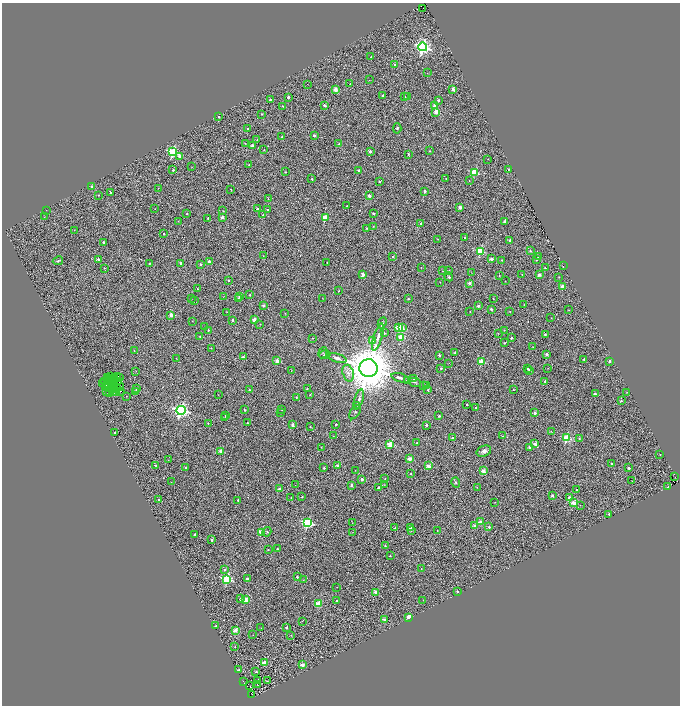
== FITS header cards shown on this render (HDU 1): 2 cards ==
NAXIS1  =                 1356
NAXIS2  =                 1407

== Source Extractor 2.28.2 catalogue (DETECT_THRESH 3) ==
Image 1356 x 1407 px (HDU 1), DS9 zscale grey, zoomed out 1/2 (1 PNG px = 2 x 2 image px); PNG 682 x 708 px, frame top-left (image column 1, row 1406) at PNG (2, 3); each listed source drawn as its Kron ellipse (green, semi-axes under 4 px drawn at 4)
Background 0.19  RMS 0.4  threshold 1.21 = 3 sigma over >= 5 px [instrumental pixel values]
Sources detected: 440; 95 cannot appear on this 1/2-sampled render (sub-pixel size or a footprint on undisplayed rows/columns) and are neither listed nor drawn; the other 345 listed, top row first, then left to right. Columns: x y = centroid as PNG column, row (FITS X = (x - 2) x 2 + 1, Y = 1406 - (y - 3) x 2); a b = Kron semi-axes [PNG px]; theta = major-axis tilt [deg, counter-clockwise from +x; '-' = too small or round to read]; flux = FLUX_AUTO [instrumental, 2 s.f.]
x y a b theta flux
422 9 3 1 - 90
423 47 4 4 - 26000
371 57 2 1 - 55
395 65 2 2 - 440
427 73 2 1 - 24
369 80 2 1 - 17
307 84 2 1 - 24
350 84 2 2 - 65
453 89 2 2 - 780
335 90 3 2 - 1600
382 96 2 2 - 170
288 97 2 2 - 430
405 97 2 1 - 48
407 97 2 2 - 53
270 100 2 2 - 160
438 100 2 2 - 140
324 105 3 2 - 340
282 106 2 2 - 78
434 106 2 2 - 580
436 112 3 2 - 1700
261 114 2 2 - 110
219 117 2 2 - 110
397 128 5 4 - 160
248 129 2 2 - 140
314 136 2 2 - 290
282 137 2 2 - 150
257 140 2 2 - 75
245 143 2 2 - 44
339 144 3 2 - 96
253 146 2 2 - 1100
264 150 2 2 - 40
430 151 2 2 - 81
173 152 4 3 - 8500
370 152 2 2 - 520
408 154 2 2 - 97
179 156 3 2 - 330
488 159 2 2 - 44
249 165 2 1 - 49
191 167 2 1 - 20
508 169 2 2 - 110
173 170 2 2 - 170
358 171 2 2 - 170
285 172 2 2 - 85
475 172 3 3 - 5100
446 178 2 2 - 47
312 179 2 2 - 140
379 181 2 2 - 120
469 181 2 2 - 28
91 186 2 2 - 110
158 188 3 2 - 32
231 189 2 2 - 40
425 191 2 2 - 680
111 193 3 2 - 150
98 195 2 2 - 64
369 196 2 2 - 700
268 199 3 2 - 33
347 206 2 1 - 44
460 207 2 2 - 860
155 209 2 1 - 35
258 209 4 2 - 360
46 210 2 1 - 19
268 210 2 2 - 290
223 211 2 2 - 46
186 214 2 2 - 50
373 214 2 2 - 150
263 215 2 2 - 180
44 217 2 1 - 23
222 217 2 2 - 430
208 218 2 2 - 91
325 218 3 3 - 2700
178 221 2 1 - 39
505 222 3 2 - 510
421 224 2 2 - 140
373 226 2 2 - 54
367 228 2 2 - 73
74 230 3 2 - 35
164 234 2 2 - 130
465 238 2 2 - 150
437 239 2 1 - 37
510 240 2 2 - 270
103 242 3 2 - 140
480 251 3 3 - 4000
530 251 2 2 - 120
263 256 2 1 - 39
538 256 2 2 - 96
393 257 2 2 - 92
98 259 2 2 - 380
492 259 2 2 - 680
502 260 2 1 - 44
536 260 2 2 - 350
58 261 5 3 - 140
209 262 2 2 - 820
327 262 3 1 - 54
149 263 2 2 - 90
181 263 2 2 - 660
200 264 2 2 - 250
563 266 2 1 - 160
421 267 2 1 - 24
545 267 2 2 - 100
104 268 2 2 - 73
442 271 2 2 - 44
449 271 2 2 - 79
471 272 2 2 - 26
522 274 2 1 - 61
363 275 2 2 - 840
499 275 3 2 - 40
539 275 3 2 - 420
449 277 4 2 - 190
559 277 2 2 - 69
228 280 2 2 - 100
505 281 2 2 - 53
440 282 2 2 - 62
470 283 2 2 - 680
562 286 2 2 - 970
197 289 2 2 - 47
338 291 2 2 - 48
250 295 2 2 - 89
224 296 2 1 - 18
239 296 3 2 - 120
238 298 2 2 - 41
322 298 2 1 - 25
191 299 2 2 - 49
408 299 2 2 - 98
493 299 2 1 - 47
194 301 2 1 - 38
524 305 2 2 - 34
263 306 2 2 - 370
478 306 2 2 - 270
491 309 2 2 - 220
568 310 2 1 - 31
470 311 2 1 - 42
510 311 2 2 - 65
227 312 2 2 - 37
285 313 2 2 - 46
171 315 2 2 - 1100
551 318 2 1 - 19
232 320 2 2 - 240
254 320 2 2 - 1200
192 321 2 1 - 34
382 323 6 3 65 110
260 324 2 2 - 37
205 326 2 1 - 16
399 328 3 3 - 3800
402 328 4 3 - 570
208 330 2 2 - 140
504 330 2 2 - 42
384 333 2 2 - 160
498 334 3 1 - 27
545 334 2 2 - 140
200 336 2 2 - 79
378 337 14 4 73 420
401 337 3 3 - 3400
313 338 2 2 - 46
511 338 2 2 - 220
373 341 3 2 - 1300
504 343 2 2 - 87
533 347 2 1 - 34
211 348 2 1 - 44
134 351 2 1 - 47
455 352 2 2 - 84
323 353 5 3 - 78
547 354 2 2 - 690
325 355 6 3 11 110
439 355 2 2 - 220
243 357 2 2 - 310
176 358 2 1 - 17
337 358 10 3 -18 320
584 359 2 2 - 130
277 361 3 2 - 1600
609 361 2 2 - 330
481 362 3 3 - 2700
449 363 3 2 - 27
368 368 9 9 - 500000
441 368 2 2 - 140
528 368 2 2 - 140
548 368 2 1 - 43
529 370 2 2 - 160
136 371 2 1 - 57
291 371 3 3 - 78
348 373 8 5 -74 410
111 376 2 1 - 28
107 377 2 1 - 32
117 377 3 2 - 14
120 377 3 2 - 44
110 378 2 1 - 26
114 378 3 1 - 43
400 378 9 2 -17 260
414 378 2 2 - 83
108 380 2 1 - 35
112 380 2 2 - 150
407 380 2 2 - 190
105 381 2 1 - 13
118 381 2 1 - 26
545 381 2 2 - 180
415 382 6 3 -11 100
103 384 3 1 - 85
109 384 2 1 - 30
114 384 3 1 - 37
423 385 3 3 - 40
113 386 3 1 - 90
119 386 5 2 - 62
426 386 3 2 - 32
105 387 4 1 - 13
112 387 2 1 - 43
117 388 4 1 - 22
137 389 2 2 - 340
307 389 2 2 - 72
249 390 2 2 - 150
428 390 2 2 - 110
513 390 2 2 - 59
107 391 2 1 - 52
121 391 3 1 - 27
135 391 3 3 - 150
110 392 3 1 - 2.2
112 392 3 1 - 7.5
116 392 2 1 - 5.1
627 392 2 2 - 60
310 394 3 2 - 41
595 394 3 2 - 220
218 395 2 1 - 21
126 396 2 2 - 27
296 397 2 2 - 92
359 399 10 3 73 300
621 401 2 2 - 110
467 404 2 2 - 150
357 405 2 2 - 51
476 408 2 2 - 190
181 410 4 4 - 25000
244 410 2 2 - 110
282 410 2 2 - 52
355 412 8 4 56 140
281 413 2 2 - 34
535 413 2 2 - 460
226 416 2 2 - 130
439 416 2 2 - 200
225 418 2 2 - 34
208 423 2 2 - 61
247 423 2 2 - 71
335 424 2 2 - 110
292 425 2 2 - 540
426 425 2 2 - 250
310 427 2 2 - 63
551 431 2 2 - 40
115 433 2 2 - 170
333 436 2 2 - 35
502 436 2 2 - 48
452 438 2 2 - 250
566 438 3 3 - 6000
579 438 3 2 - 100
417 443 2 2 - 100
390 444 3 3 - 3300
535 444 2 2 - 570
321 447 2 2 - 31
529 447 2 2 - 310
221 451 3 2 - 1700
484 451 7 5 24 420
660 455 2 2 - 50
410 459 2 2 - 1000
168 460 2 1 - 23
612 464 2 2 - 110
155 465 2 2 - 110
337 465 2 2 - 150
428 466 2 2 - 1400
185 468 2 2 - 120
324 468 2 2 - 140
629 468 2 2 - 370
355 470 2 1 - 21
483 471 3 2 - 1400
411 473 2 2 - 79
675 477 3 1 - 270
385 478 2 2 - 37
362 479 2 2 - 750
632 481 2 1 - 36
171 482 2 1 - 40
456 482 5 3 - 97
295 485 2 1 - 75
352 485 2 2 - 210
384 485 2 2 - 35
379 487 2 2 - 170
477 487 2 1 - 20
667 487 2 2 - 170
279 489 2 2 - 440
577 490 2 2 - 86
552 496 3 2 - 170
302 497 2 2 - 110
569 497 2 2 - 290
291 498 2 2 - 56
159 500 3 2 - 100
238 500 2 2 - 87
495 502 2 2 - 39
574 503 3 3 - 2100
580 505 3 2 - 40
609 514 2 2 - 140
481 522 2 2 - 1400
308 523 4 4 - 9400
352 523 2 2 - 25
475 526 2 2 - 470
410 527 2 2 - 420
489 527 2 2 - 170
395 528 2 2 - 110
437 530 2 1 - 40
411 531 3 2 - 51
261 532 3 2 - 2000
267 532 5 3 - 110
352 532 2 1 - 26
195 534 2 2 - 110
212 540 2 2 - 300
385 545 2 2 - 100
277 549 2 2 - 74
268 550 2 2 - 75
390 556 2 2 - 98
421 568 2 1 - 43
224 569 2 2 - 210
297 577 2 2 - 160
247 578 2 2 - 230
227 579 4 4 - 8700
303 580 3 2 - 32
337 587 2 1 - 44
457 591 2 2 - 110
375 592 2 2 - 790
240 599 2 2 - 210
245 599 3 3 - 2400
423 600 2 1 - 26
336 601 2 2 - 120
319 603 3 3 - 2900
409 617 3 2 - 2600
384 619 2 2 - 810
302 621 2 2 - 23
216 626 2 2 - 120
261 628 2 1 - 29
286 628 2 2 - 440
235 630 3 2 - 1800
253 635 2 1 - 19
291 635 3 2 - 52
235 646 2 2 - 60
264 662 3 2 - 1100
302 665 2 2 - 1400
239 670 3 2 - 98
256 672 2 2 - 230
243 681 2 1 - 23
258 681 2 1 - 100
267 681 2 1 - 55
257 685 2 1 - 20
250 686 2 1 - 33
252 694 2 1 - 11
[95 sub-pixel or undisplayed-footprint detections neither listed nor drawn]